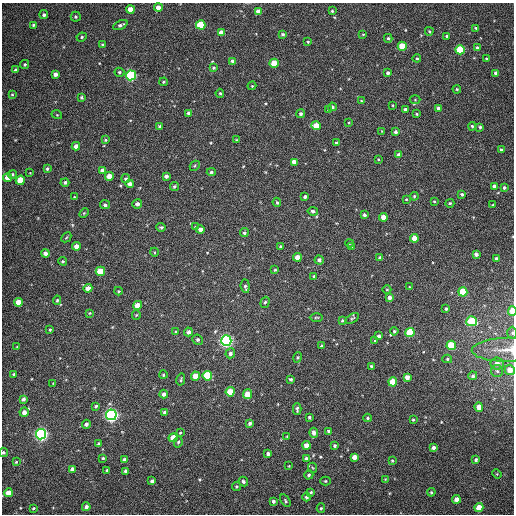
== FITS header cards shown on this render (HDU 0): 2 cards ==
NAXIS1  =                  512
NAXIS2  =                  512

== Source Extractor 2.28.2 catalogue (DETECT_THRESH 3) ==
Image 512 x 512 px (HDU 0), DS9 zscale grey, 1 PNG px = 1 image px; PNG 516 x 516 px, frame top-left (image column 1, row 512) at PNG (2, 3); each listed source drawn as its Kron ellipse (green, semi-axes under 4 px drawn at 4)
Background 355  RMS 8.1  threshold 24.4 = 3 sigma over >= 5 px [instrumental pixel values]
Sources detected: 226; all 226 listed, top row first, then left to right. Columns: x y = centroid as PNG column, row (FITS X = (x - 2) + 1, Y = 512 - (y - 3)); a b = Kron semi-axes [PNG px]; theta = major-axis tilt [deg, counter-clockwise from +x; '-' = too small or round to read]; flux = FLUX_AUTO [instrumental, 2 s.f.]
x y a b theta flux
158 8 4 4 - 4700
130 9 4 4 - 8500
332 11 3 3 - 610
258 12 4 4 - 4200
44 15 4 4 - 1100
76 17 5 5 - 890
33 25 3 3 - 930
120 25 8 4 26 1400
201 25 5 4 - 20000
476 28 3 3 - 610
429 31 4 3 - 760
221 32 4 4 - 3700
283 34 4 4 - 860
363 34 4 2 - 400
447 36 4 3 - 1500
82 37 5 4 - 820
388 38 4 4 - 830
308 42 3 2 - 490
103 45 4 4 - 850
402 46 4 4 - 15000
477 48 4 4 - 1400
460 50 5 4 - 25000
417 58 4 3 - 690
486 59 4 3 - 610
232 61 4 4 - 1400
274 63 4 4 - 11000
25 64 5 4 - 740
214 68 4 4 - 700
16 70 4 3 - 1100
119 72 5 4 - 840
388 73 4 3 - 1300
496 73 4 4 - 2100
55 74 4 4 - 2300
131 75 5 5 - 73000
163 82 4 3 - 650
252 86 4 3 - 540
457 89 4 3 - 690
220 93 4 4 - 690
12 95 4 3 - 510
81 97 4 4 - 720
415 99 5 3 - 480
361 101 3 3 - 520
393 105 4 2 - 430
332 107 4 4 - 1200
438 108 4 3 - 1600
405 109 3 3 - 1100
328 110 4 3 - 620
189 113 4 3 - 1100
301 114 4 4 - 1200
416 114 3 3 - 580
57 115 5 3 - 420
349 122 4 2 - 440
316 126 4 4 - 11000
472 126 4 4 - 830
159 127 4 3 - 840
480 127 4 3 - 920
382 131 4 3 - 450
396 132 4 4 - 1300
106 140 4 4 - 620
236 140 4 3 - 490
336 143 4 3 - 520
76 146 4 4 - 3400
501 150 4 3 - 830
399 155 4 4 - 2600
378 159 3 2 - 390
294 162 4 4 - 4600
195 166 5 3 - 600
47 169 4 3 - 900
103 170 4 4 - 2700
211 172 4 4 - 760
30 173 3 3 - 290
12 174 4 3 - 620
109 176 4 4 - 5900
166 176 4 3 - 1600
8 178 5 4 - 6400
126 179 4 4 - 1000
20 180 4 4 - 11000
65 182 4 4 - 1100
130 184 4 4 - 2400
174 186 4 4 - 820
494 186 4 4 - 1900
504 187 4 3 - 990
462 194 3 3 - 1000
414 196 4 4 - 660
74 197 4 3 - 400
305 197 3 3 - 980
406 199 4 3 - 460
434 201 3 3 - 450
277 202 5 3 - 620
450 203 4 4 - 870
137 204 5 4 - 1800
105 205 5 4 - 1200
493 205 3 3 - 810
313 211 5 4 - 1100
84 213 6 3 45 590
364 215 4 3 - 1400
383 217 4 4 - 5400
161 227 5 4 - 820
195 227 4 4 - 630
200 229 4 4 - 2800
244 233 4 4 - 870
66 237 6 3 44 540
414 238 4 4 - 7100
350 243 4 3 - 430
76 246 4 4 - 4200
280 247 4 3 - 770
351 247 4 4 - 620
154 252 4 3 - 470
45 253 4 4 - 2500
476 254 4 4 - 2300
297 257 4 4 - 6000
380 258 3 3 - 1000
496 258 4 3 - 880
319 260 4 4 - 1500
63 261 4 3 - 640
275 270 4 3 - 590
100 271 5 4 - 17000
314 276 3 3 - 950
245 286 7 4 -85 1100
409 287 3 2 - 350
88 288 4 4 - 5000
387 289 4 3 - 450
119 291 4 4 - 530
463 292 4 4 - 21000
389 297 4 4 - 1900
57 300 5 4 - 710
18 302 4 4 - 6300
265 302 6 4 71 910
137 305 4 4 - 6800
446 309 3 3 - 770
512 311 4 3 - 13000
90 313 4 3 - 430
136 315 4 4 - 610
316 317 7 3 1 570
352 318 7 3 31 640
342 321 3 3 - 680
472 321 5 5 - 33000
50 330 3 3 - 600
394 331 4 4 - 670
176 332 4 4 - 490
188 332 4 4 - 1900
410 333 4 4 - 27000
512 333 6 5 - 960
379 336 4 3 - 1300
198 340 5 5 - 1300
226 341 5 5 - 150000
375 341 4 4 - 680
451 345 4 4 - 23000
321 346 3 2 - 420
17 347 3 3 - 350
508 350 36 12 1 10000
230 353 5 4 - 1500
298 357 5 4 - 610
447 359 5 4 - 820
497 364 6 6 - 3600
371 366 3 3 - 610
510 370 5 5 - 6100
497 371 6 6 - 1300
14 374 3 3 - 820
163 375 4 4 - 790
196 376 4 4 - 8700
207 376 5 5 - 31000
473 376 4 4 - 1300
407 377 4 4 - 3700
181 379 6 3 77 700
291 379 3 3 - 930
393 382 4 4 - 17000
53 383 2 2 - 320
230 392 4 4 - 16000
164 394 4 4 - 2000
247 394 5 4 - 10000
23 399 4 3 - 1400
96 406 4 3 - 900
479 407 5 4 - 5300
297 409 6 3 89 1100
24 412 4 4 - 3400
165 412 4 4 - 1900
111 415 5 5 - 190000
309 417 4 4 - 860
368 418 4 3 - 810
413 420 4 3 - 600
250 423 4 3 - 1400
86 424 4 4 - 1700
328 431 3 3 - 950
180 433 4 3 - 550
314 433 5 4 - 2400
41 434 5 5 - 160000
287 436 3 3 - 430
173 438 4 4 - 8800
178 442 5 4 - 910
99 444 4 3 - 1300
307 445 4 4 - 5900
335 446 3 3 - 810
433 448 4 4 - 2200
3 452 5 4 - 860
268 454 4 3 - 1600
354 457 4 4 - 4700
103 458 4 3 - 700
306 459 4 4 - 1700
125 460 4 3 - 2000
476 460 4 4 - 1000
392 461 4 3 - 590
16 462 3 3 - 520
289 466 3 3 - 390
313 468 5 3 - 500
73 469 4 4 - 3100
107 470 3 3 - 630
126 471 4 4 - 2200
497 474 5 4 - 480
309 475 5 4 - 920
385 479 3 3 - 360
152 481 4 3 - 1700
243 481 5 4 - 1200
325 481 5 4 - 670
236 486 4 4 - 760
311 492 4 3 - 670
431 492 4 3 - 630
8 493 4 4 - 6300
307 497 4 4 - 1600
456 499 4 4 - 4100
273 501 3 3 - 1200
285 501 7 3 -58 790
86 507 4 4 - 2300
33 508 3 2 - 580
321 508 5 4 - 690
479 508 4 4 - 10000
At the frame edge (FLAGS 8, measured only in part): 4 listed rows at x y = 512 311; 512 333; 508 350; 3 452